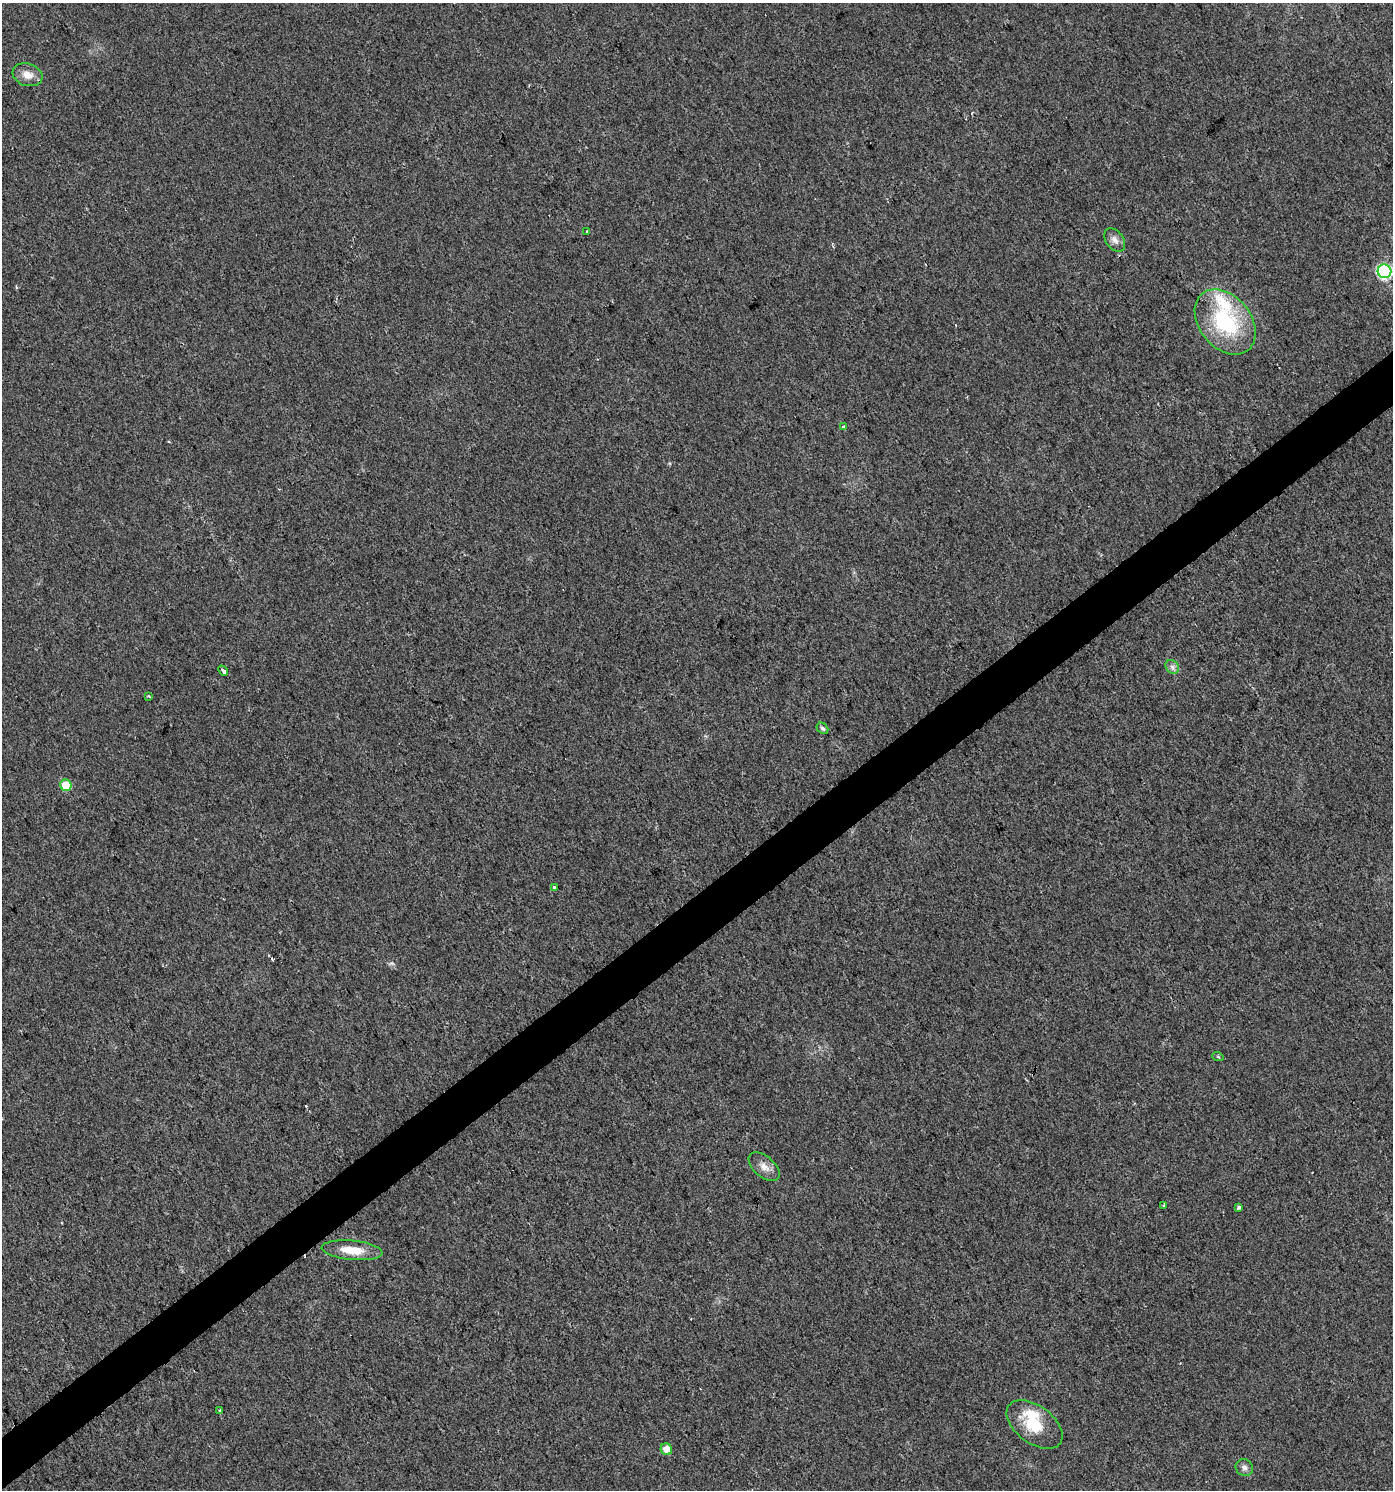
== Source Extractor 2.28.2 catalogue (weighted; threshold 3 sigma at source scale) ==
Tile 7 of 4 x 4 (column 3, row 2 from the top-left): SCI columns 2977-4367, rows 2977-4464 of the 5888 x 5956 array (HDU 1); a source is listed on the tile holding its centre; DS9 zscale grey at full resolution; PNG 1395 x 1492 px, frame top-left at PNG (2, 3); each listed source drawn as its Kron ellipse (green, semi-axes under 4 px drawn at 4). Shown black and unused: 4% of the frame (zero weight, under 2 of 3 exposures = <1% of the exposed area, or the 3 px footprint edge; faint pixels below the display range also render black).
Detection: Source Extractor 2.28.2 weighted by HDU 2 'WHT'; one run over the whole footprint, this tile lists its part. Background 0.0154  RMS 0.0057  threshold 0.0256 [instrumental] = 3 sigma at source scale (4.5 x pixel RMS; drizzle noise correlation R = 1.50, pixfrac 1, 0.0396/0.0396 arcsec/px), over >= 5 px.
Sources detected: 25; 2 cosmic-ray / hot-pixel residue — neither listed nor drawn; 2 inside a brighter listed object's ellipse — not listed separately; the other 21 listed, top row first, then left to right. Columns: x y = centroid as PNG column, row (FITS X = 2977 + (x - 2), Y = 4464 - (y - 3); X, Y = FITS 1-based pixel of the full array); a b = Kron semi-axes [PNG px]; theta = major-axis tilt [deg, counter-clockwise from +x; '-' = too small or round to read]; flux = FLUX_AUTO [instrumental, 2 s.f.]
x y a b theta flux
27 75 15 11 -17 6.2
587 231 3 3 - 1.3
1115 240 13 8 -53 3.6
1385 271 7 7 - 97
1225 322 36 25 -51 54
843 426 3 2 - 1.2
1172 667 7 6 - 1.9
223 671 5 3 - 2
149 696 4 3 - 0.67
822 728 6 5 - 1.3
66 785 6 5 - 15
554 887 3 3 - 4.7
1218 1057 5 3 - 0.76
764 1167 18 10 -41 4.9
1164 1205 3 2 - 0.85
1239 1207 4 4 - 1.3
352 1250 30 9 -5 12
220 1411 3 3 - 1.1
1034 1424 32 18 -36 19
666 1449 6 5 - 5.1
1244 1468 9 8 - 2.2